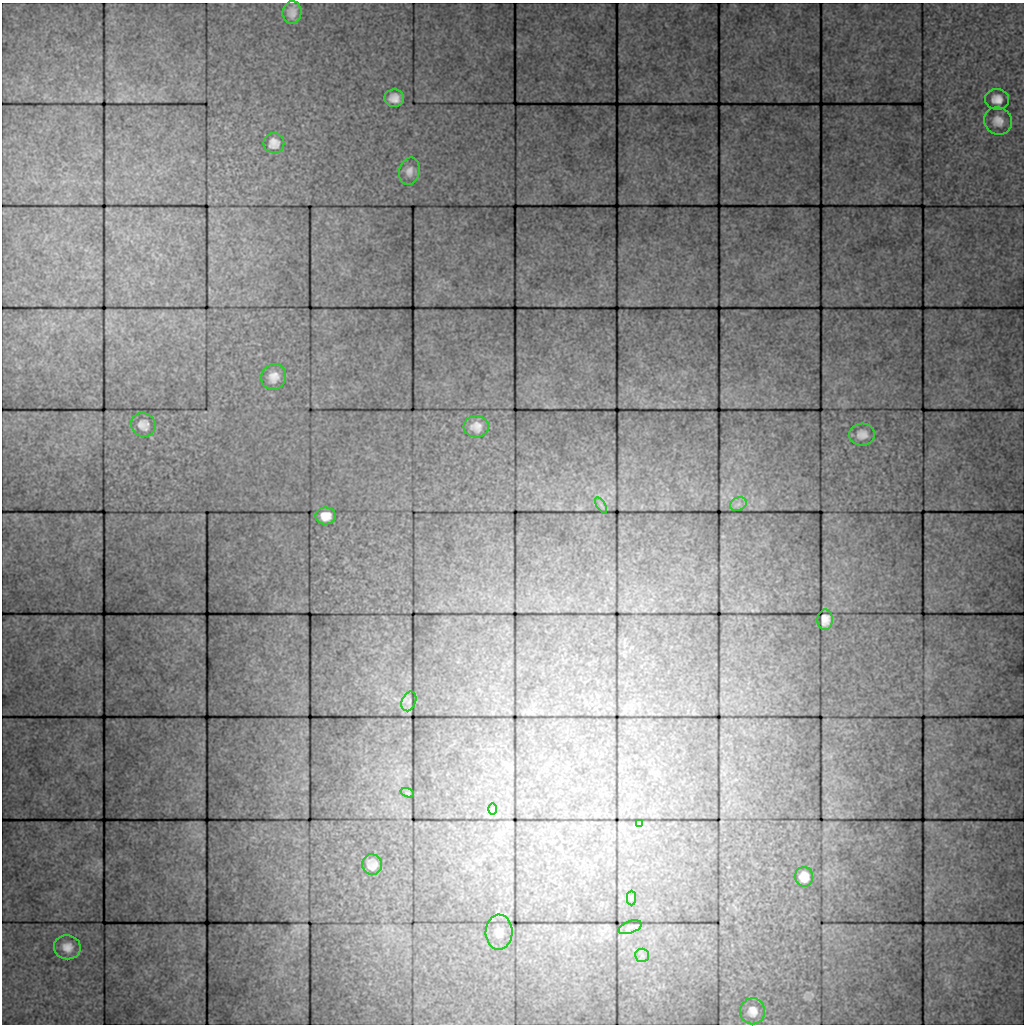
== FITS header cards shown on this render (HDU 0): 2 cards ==
NAXIS1  =                 1022 / length of data axis 1
NAXIS2  =                 1022 / length of data axis 2

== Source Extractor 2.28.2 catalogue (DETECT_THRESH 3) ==
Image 1022 x 1022 px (HDU 0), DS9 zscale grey, 1 PNG px = 1 image px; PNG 1026 x 1026 px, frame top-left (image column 1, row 1022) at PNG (2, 3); each listed source drawn as its Kron ellipse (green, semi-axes under 4 px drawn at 4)
Background 162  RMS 3.9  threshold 11.8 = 3 sigma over >= 5 px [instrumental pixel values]
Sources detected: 26; all 26 listed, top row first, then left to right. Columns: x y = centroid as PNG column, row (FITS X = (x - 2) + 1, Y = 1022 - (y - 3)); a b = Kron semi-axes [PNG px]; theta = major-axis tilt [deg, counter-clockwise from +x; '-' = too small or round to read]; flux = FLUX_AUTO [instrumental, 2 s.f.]
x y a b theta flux
292 12 11 9 85 2100
394 98 10 8 -2 2600
997 99 12 10 -8 2600
998 121 14 13 - 2600
274 143 10 10 - 2300
409 171 14 10 76 1900
274 377 13 12 - 2800
143 425 12 11 - 2200
476 427 12 10 -4 2400
862 434 13 11 4 2400
738 504 9 6 22 1200
601 505 9 3 -57 400
326 516 10 8 1 3000
825 620 10 7 87 1800
409 701 10 7 67 790
407 793 7 4 -19 340
492 809 6 4 -89 320
639 823 3 2 - 150
372 865 10 10 - 2100
804 877 10 9 - 2500
631 898 7 4 89 560
630 927 12 6 20 860
499 932 17 13 88 2500
67 947 13 12 - 2900
642 955 7 6 - 930
752 1011 13 12 - 2500